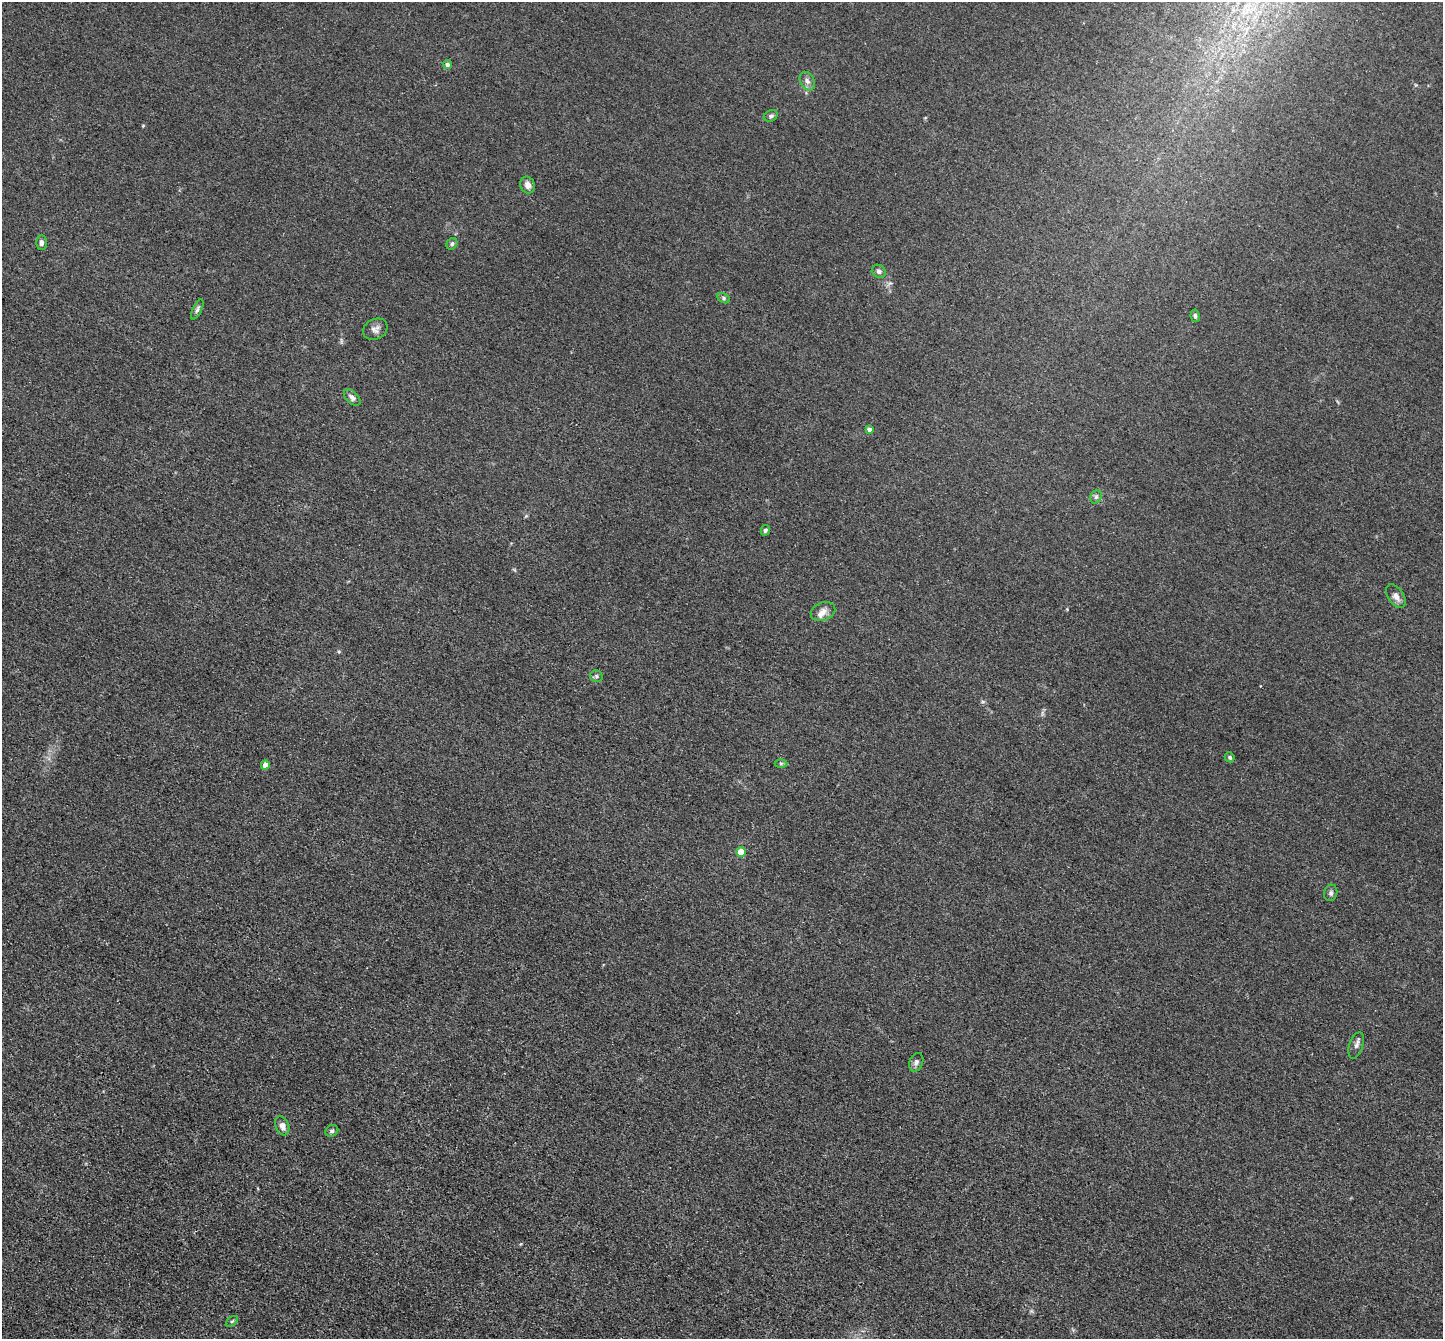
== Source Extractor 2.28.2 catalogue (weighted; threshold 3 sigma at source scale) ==
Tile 7 of 4 x 4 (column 3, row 2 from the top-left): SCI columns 2892-4332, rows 2967-4303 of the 5783 x 5794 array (HDU 1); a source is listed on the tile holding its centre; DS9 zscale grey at full resolution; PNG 1445 x 1341 px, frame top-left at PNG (2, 2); each listed source drawn as its Kron ellipse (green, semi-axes under 4 px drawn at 4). Shown black and unused: <1% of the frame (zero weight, under 3 of 4 exposures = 2% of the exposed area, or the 3 px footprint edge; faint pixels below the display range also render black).
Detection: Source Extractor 2.28.2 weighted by HDU 2 'WHT'; one run over the whole footprint, this tile lists its part. Background 0.0185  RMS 0.0043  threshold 0.0194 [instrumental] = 3 sigma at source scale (4.5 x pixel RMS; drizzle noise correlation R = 1.50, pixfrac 1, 0.05/0.05 arcsec/px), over >= 5 px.
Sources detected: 29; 1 inside a brighter listed object's ellipse — not listed separately; the other 28 listed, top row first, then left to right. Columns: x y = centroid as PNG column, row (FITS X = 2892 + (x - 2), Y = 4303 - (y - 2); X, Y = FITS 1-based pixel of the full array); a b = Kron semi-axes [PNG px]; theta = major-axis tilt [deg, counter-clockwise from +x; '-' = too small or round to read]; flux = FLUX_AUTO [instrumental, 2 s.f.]
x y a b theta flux
447 64 4 4 - 1.5
807 81 10 7 -61 1.9
771 116 7 5 28 1.1
528 185 9 7 -67 2.3
41 243 7 5 90 1.4
452 244 6 5 - 0.9
879 271 7 6 - 1.4
724 298 7 4 -29 0.81
197 309 11 4 65 1.1
1195 316 6 4 -80 0.95
375 329 13 10 28 2.4
352 397 10 6 -43 1.8
869 429 4 4 - 1.8
1096 497 7 5 69 1
765 530 5 4 - 1
1396 596 13 7 -55 2.6
823 612 12 9 21 2.8
596 676 6 6 - 0.89
1230 757 5 4 - 0.83
781 763 6 4 0 0.68
265 765 4 4 - 4.9
741 852 5 4 - 9
1331 893 8 6 77 1.2
1356 1045 13 6 72 1.8
916 1062 9 6 69 1.4
282 1126 10 6 -68 2.5
332 1131 7 5 33 1
232 1321 7 3 36 0.64